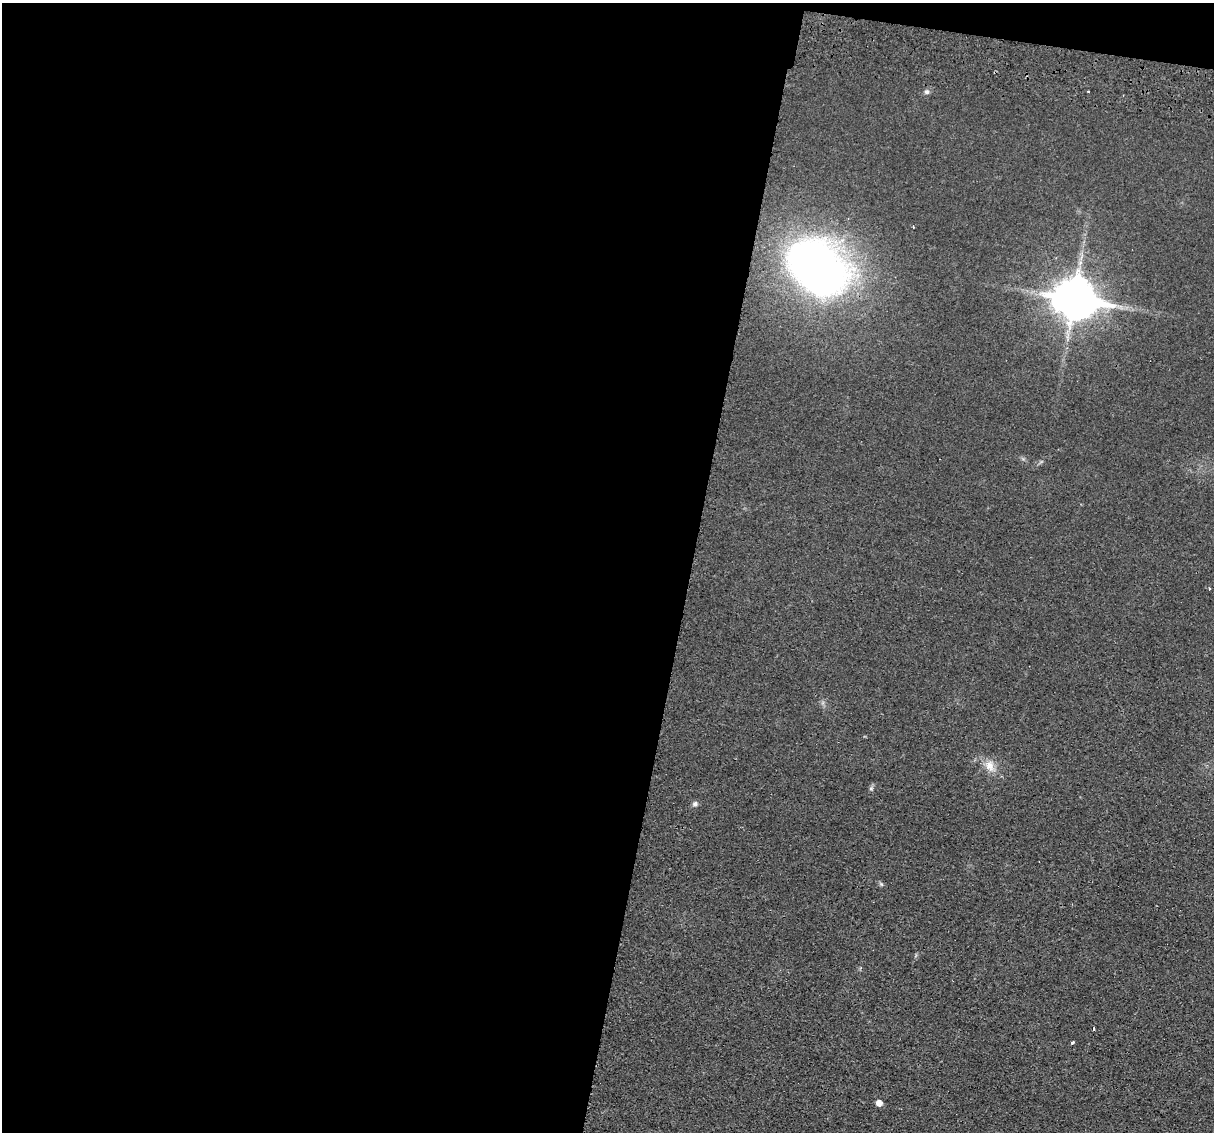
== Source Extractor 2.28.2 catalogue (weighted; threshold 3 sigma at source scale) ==
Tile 1 of 4 x 4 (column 1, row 1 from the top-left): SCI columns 17-1228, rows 3681-4810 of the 4875 x 4985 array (HDU 1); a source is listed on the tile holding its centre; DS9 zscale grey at full resolution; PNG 1216 x 1134 px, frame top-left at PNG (2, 3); no overlay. Shown black and unused: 58% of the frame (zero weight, under 2 of 3 exposures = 3% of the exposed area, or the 3 px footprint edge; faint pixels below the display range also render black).
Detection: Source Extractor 2.28.2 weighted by HDU 2 'WHT'; one run over the whole footprint, this tile lists its part. Background 0.0238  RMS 0.0054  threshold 0.0241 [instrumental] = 3 sigma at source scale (4.5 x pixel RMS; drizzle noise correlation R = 1.50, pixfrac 1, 0.05/0.05 arcsec/px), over >= 5 px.
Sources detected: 11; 1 cosmic-ray / hot-pixel residue — not listed; the other 10 listed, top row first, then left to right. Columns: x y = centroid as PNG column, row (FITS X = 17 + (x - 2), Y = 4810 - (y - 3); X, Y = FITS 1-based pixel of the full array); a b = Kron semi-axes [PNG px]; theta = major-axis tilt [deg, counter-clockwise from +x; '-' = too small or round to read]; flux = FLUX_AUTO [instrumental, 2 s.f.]
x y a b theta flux
927 92 7 6 - 1.4
817 268 60 41 -42 310
1075 298 15 12 -10 1700
990 766 17 12 -71 6
871 788 6 4 0 0.75
695 804 7 6 - 1.5
881 884 6 4 -71 0.74
1093 1029 4 3 - 2.8
1072 1042 4 3 - 2.4
879 1103 5 5 - 4.1